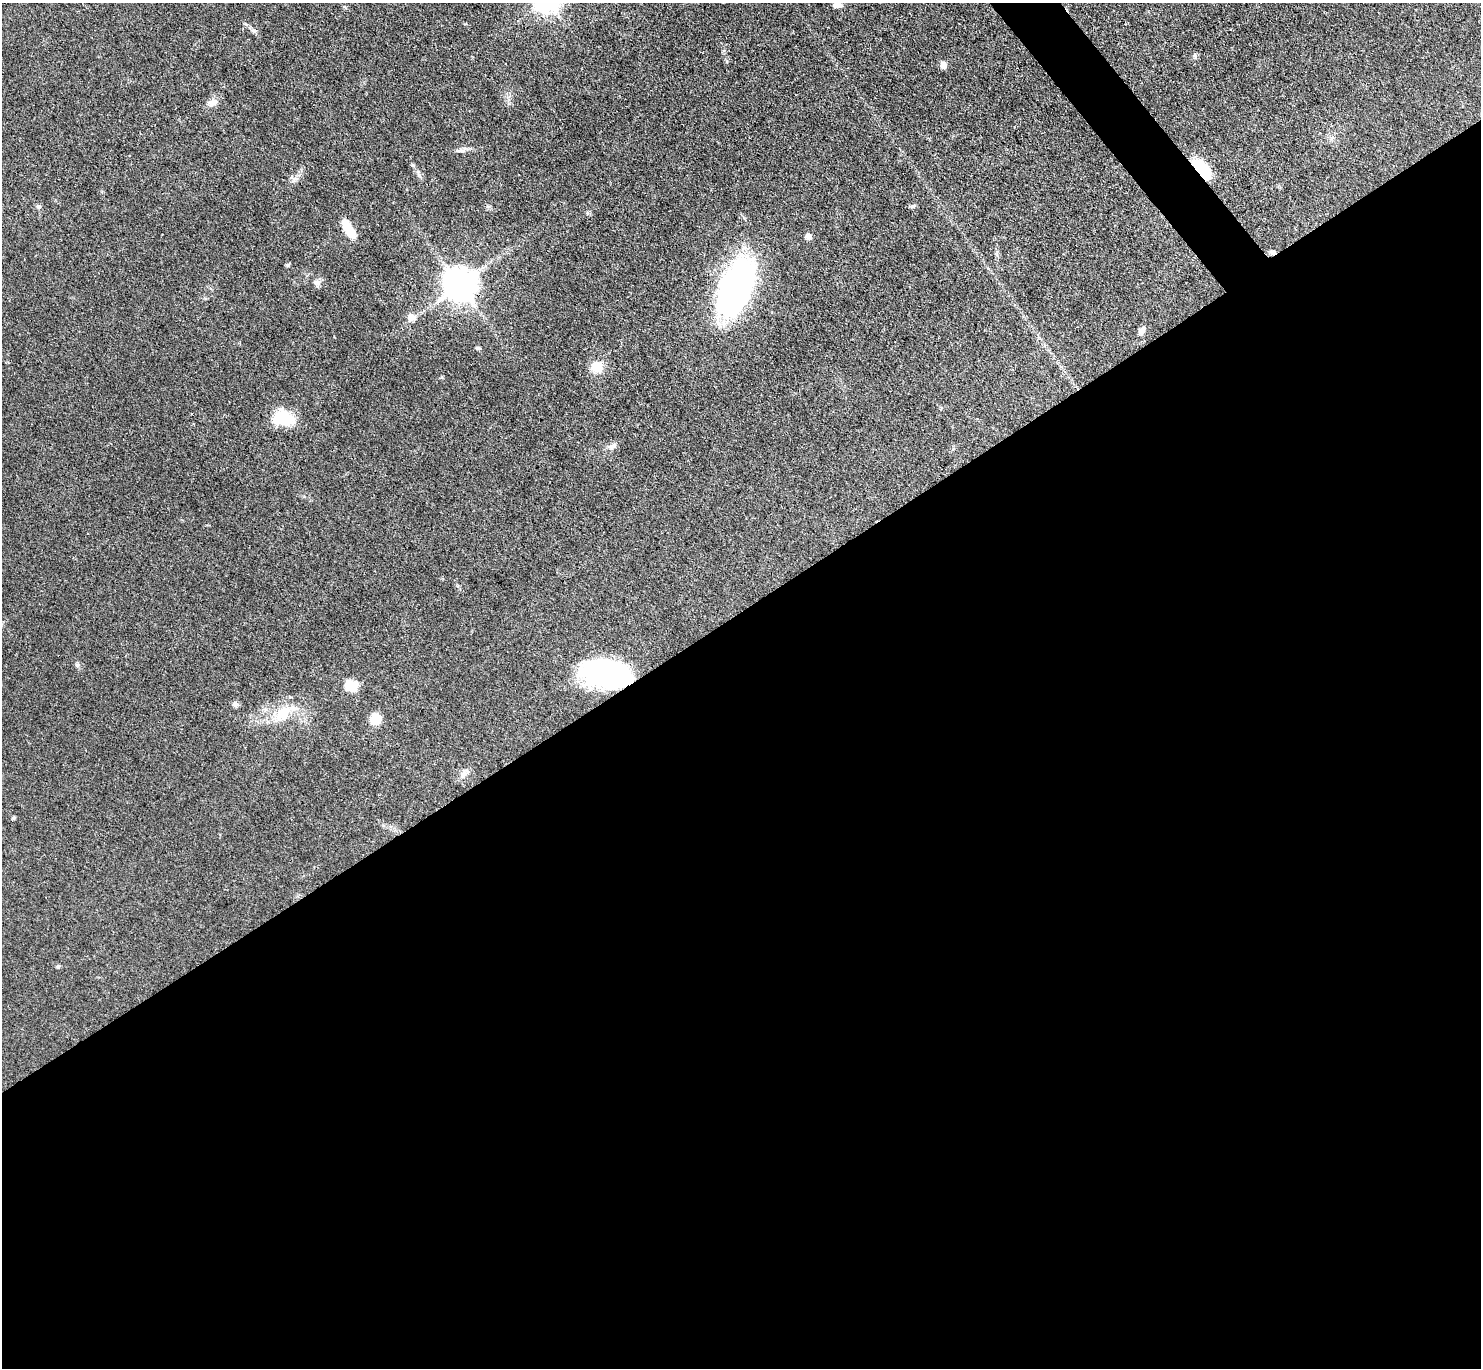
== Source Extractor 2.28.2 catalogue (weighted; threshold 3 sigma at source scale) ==
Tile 15 of 4 x 4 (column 3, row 4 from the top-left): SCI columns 2960-4438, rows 298-1663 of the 5921 x 5916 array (HDU 1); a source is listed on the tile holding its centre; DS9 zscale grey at full resolution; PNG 1483 x 1370 px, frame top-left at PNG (2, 3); no overlay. Shown black and unused: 56% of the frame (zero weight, under 3 of 4 exposures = <1% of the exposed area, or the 3 px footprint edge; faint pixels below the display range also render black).
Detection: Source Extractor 2.28.2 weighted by HDU 2 'WHT'; one run over the whole footprint, this tile lists its part. Background 0.0763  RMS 0.004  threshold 0.0181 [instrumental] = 3 sigma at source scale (4.5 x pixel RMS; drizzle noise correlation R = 1.50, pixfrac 1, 0.05/0.05 arcsec/px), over >= 5 px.
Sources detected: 31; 1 inside a brighter object's white glare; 1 cosmic-ray / hot-pixel residue — not listed; the other 29 listed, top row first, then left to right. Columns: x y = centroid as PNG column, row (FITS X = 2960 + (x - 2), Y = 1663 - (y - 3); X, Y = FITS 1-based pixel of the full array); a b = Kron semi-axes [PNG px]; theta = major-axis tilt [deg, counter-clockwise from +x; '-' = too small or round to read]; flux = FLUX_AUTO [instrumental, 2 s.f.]
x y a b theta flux
837 5 11 7 3 2
254 31 8 3 -19 0.79
943 65 8 7 - 2.3
213 102 13 9 11 2.6
460 150 14 5 2 1.7
1203 169 22 11 -54 18
38 206 6 4 -19 0.64
913 206 7 5 14 0.77
348 229 22 8 -59 7.9
808 236 7 7 - 1.7
287 265 6 5 - 0.56
317 282 9 8 - 1.5
459 285 10 9 - 790
736 287 44 22 66 150
411 317 11 9 -5 2.8
1142 331 10 7 56 1.8
478 348 7 4 -8 0.63
596 367 13 12 - 6.6
282 418 22 15 -4 16
612 446 14 7 28 1.8
77 665 7 5 -44 0.78
604 671 40 29 2 62
351 686 7 6 - 31
235 705 9 6 -18 1.2
283 713 31 16 38 13
375 719 11 9 59 8.2
464 774 12 8 59 2.1
14 818 6 4 89 0.47
58 966 6 4 0 0.54
Overlapping masked pixels (flux is a lower limit): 2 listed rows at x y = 1203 169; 459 285
Unlisted compact peaks at least as high as the median listed source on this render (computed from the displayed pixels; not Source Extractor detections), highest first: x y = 1195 56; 419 175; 413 166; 587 213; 442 377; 465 24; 246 24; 295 179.